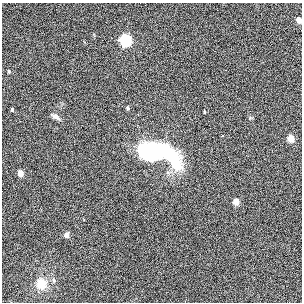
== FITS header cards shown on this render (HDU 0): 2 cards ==
NAXIS1  =                  300
NAXIS2  =                  300

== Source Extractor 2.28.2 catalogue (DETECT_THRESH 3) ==
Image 300 x 300 px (HDU 0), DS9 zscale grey, 1 PNG px = 1 image px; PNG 304 x 304 px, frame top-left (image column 1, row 300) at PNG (2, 3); no overlay
Background 0.00471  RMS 0.029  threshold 0.0874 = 3 sigma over >= 5 px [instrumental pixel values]
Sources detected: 16; all 16 listed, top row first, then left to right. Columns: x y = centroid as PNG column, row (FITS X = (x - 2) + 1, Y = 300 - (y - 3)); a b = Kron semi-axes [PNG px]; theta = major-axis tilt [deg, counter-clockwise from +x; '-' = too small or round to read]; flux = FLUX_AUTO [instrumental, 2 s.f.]
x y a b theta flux
299 20 5 4 - 14
125 40 6 5 - 300
9 71 5 3 - 1.7
127 108 5 4 - 2.4
12 110 4 3 - 2.6
204 112 4 3 - 1.6
55 116 12 5 -31 7.4
291 139 8 7 - 13
167 151 11 6 -52 84
152 152 37 17 -14 290
173 156 13 8 -81 60
20 173 5 4 - 24
236 202 5 4 - 25
66 235 6 5 - 7.1
54 280 7 5 -66 4
41 284 12 11 - 31
At the frame edge (FLAGS 8, measured only in part): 1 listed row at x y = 299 20